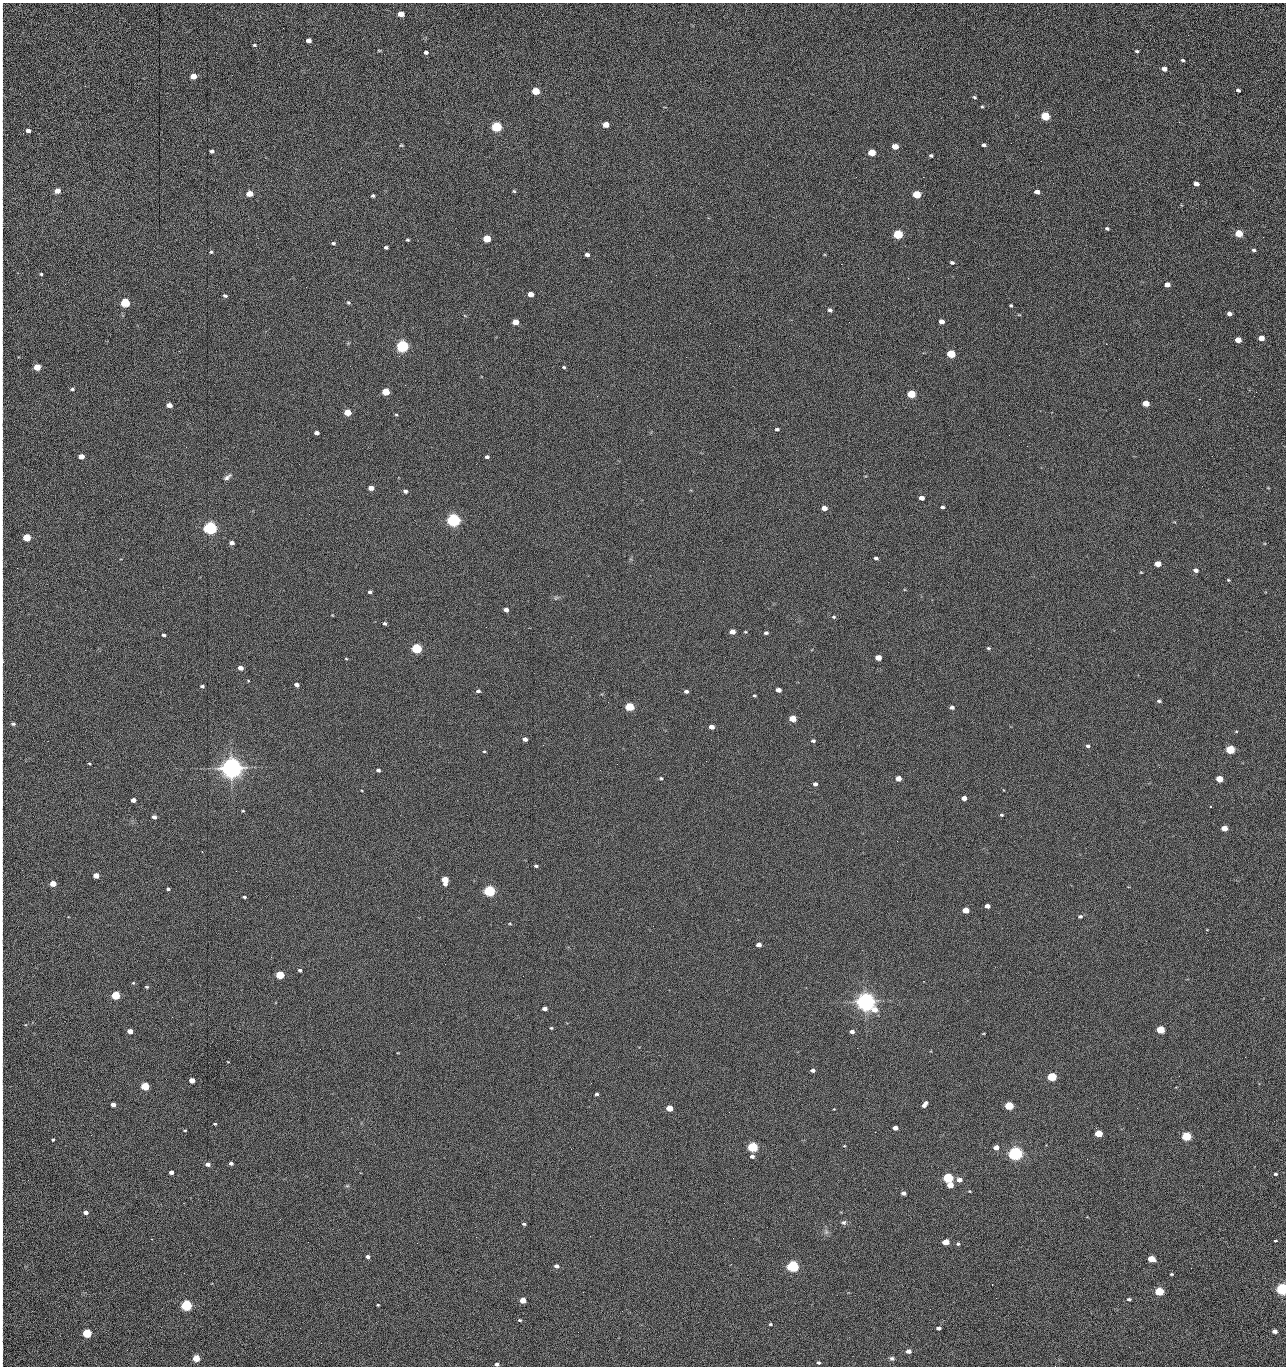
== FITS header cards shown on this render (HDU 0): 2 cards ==
NAXIS1  =                 1284 /fastest changing axis
NAXIS2  =                 1364 /next to fastest changing axis

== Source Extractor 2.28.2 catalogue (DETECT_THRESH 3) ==
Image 1284 x 1364 px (HDU 0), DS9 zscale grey, 1 PNG px = 1 image px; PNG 1288 x 1368 px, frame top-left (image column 1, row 1364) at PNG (2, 3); no overlay
Background 149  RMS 15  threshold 44.7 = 3 sigma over >= 5 px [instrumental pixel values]
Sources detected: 279; all 279 listed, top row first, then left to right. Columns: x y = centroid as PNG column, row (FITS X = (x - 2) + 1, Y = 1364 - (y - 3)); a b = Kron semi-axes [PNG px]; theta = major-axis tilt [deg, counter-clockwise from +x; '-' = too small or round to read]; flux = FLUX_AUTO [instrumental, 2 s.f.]
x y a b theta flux
401 14 5 4 - 1.3e+04
2 29 29 2 90 5.2e+03
1188 35 2 2 - 9.9e+02
308 40 5 4 - 5.1e+03
254 45 5 3 - 1.2e+03
379 50 5 3 - 8.7e+02
1137 51 4 3 - 1.6e+03
426 52 4 4 - 2.5e+03
1183 60 4 3 - 1.5e+03
1164 69 5 4 - 4.4e+03
193 76 5 4 - 1.5e+04
2 77 16 2 90 2.6e+03
1238 90 4 3 - 2.0e+03
536 91 5 4 - 4.3e+04
974 97 5 4 - 1.3e+03
982 107 4 3 - 1.1e+03
2 115 15 2 90 2.0e+03
1045 116 5 5 - 6.2e+04
1179 122 3 2 - 9.3e+02
606 125 5 4 - 1.5e+04
497 127 5 5 - 1.6e+05
28 130 4 4 - 4.7e+03
401 145 5 3 - 1.1e+03
984 145 5 4 - 2.2e+03
895 146 5 4 - 1.2e+04
212 151 4 3 - 2.6e+03
872 152 5 4 - 2.9e+04
931 156 4 3 - 1.7e+03
1041 161 2 2 - 1.2e+03
2 173 12 2 90 2.4e+03
856 177 3 2 - 1.5e+03
923 177 2 2 - 2.0e+04
1196 184 5 4 - 6.3e+03
57 191 5 4 - 1.1e+04
514 191 5 4 - 1.2e+03
1037 192 5 4 - 5.6e+03
249 194 5 4 - 2.0e+04
917 194 5 4 - 5.2e+04
373 196 4 3 - 1.6e+03
2 207 10 2 90 1.9e+03
1107 229 5 4 - 1.6e+03
1239 233 5 4 - 4.4e+04
898 234 5 5 - 1.0e+05
1263 237 2 2 - 5.6e+02
487 239 5 4 - 4.1e+04
408 240 4 4 - 1.4e+03
333 243 5 4 - 1.6e+03
386 247 4 3 - 1.9e+03
1254 250 5 4 - 1.9e+03
211 252 5 4 - 1.2e+03
2 253 9 2 90 1.3e+03
587 255 5 4 - 2.9e+03
952 263 5 4 - 1.7e+03
841 264 2 2 - 1.8e+04
41 274 3 3 - 1.2e+03
1167 285 5 4 - 7.6e+03
306 287 2 2 - 4.3e+02
530 294 5 4 - 9.7e+03
225 296 4 3 - 1.8e+03
125 303 5 4 - 1.0e+05
348 303 6 4 -47 1.5e+03
2 304 8 2 90 1.5e+03
1011 305 3 3 - 1.2e+03
830 310 5 4 - 2.2e+03
1230 314 4 4 - 3.9e+03
942 321 5 4 - 7.7e+03
515 322 5 4 - 1.6e+04
710 323 2 2 - 2.3e+03
1261 338 5 4 - 1.1e+04
1238 340 5 4 - 1.6e+04
402 346 5 5 - 3.0e+05
2 351 13 2 90 2.1e+03
951 354 5 4 - 5.9e+04
350 366 2 2 - 1.7e+03
37 367 5 4 - 2.6e+04
564 367 5 4 - 1.2e+03
72 389 5 3 - 1.8e+03
386 392 5 4 - 3.7e+04
1256 392 2 2 - 7.4e+02
2 393 11 2 90 2.0e+03
911 394 5 4 - 6.1e+04
1199 399 2 2 - 5.9e+02
1146 403 5 4 - 1.9e+04
169 405 5 4 - 8.7e+03
347 412 5 4 - 3.0e+04
396 415 4 4 - 1.0e+03
777 429 5 3 - 1.7e+03
316 433 4 4 - 3.6e+03
2 434 14 2 90 2.1e+03
1009 435 2 2 - 2.1e+03
186 447 2 2 - 1.9e+03
81 456 5 4 - 1.2e+04
487 457 4 3 - 2.3e+03
227 477 12 5 38 3.3e+03
2 483 20 2 90 2.9e+03
85 483 2 2 - 5.4e+02
371 488 5 4 - 1.0e+04
405 491 5 5 - 2.7e+03
921 498 5 4 - 5.8e+03
2 503 9 2 90 1.4e+03
942 507 4 3 - 1.9e+03
824 508 5 4 - 8.8e+03
453 520 5 5 - 5.1e+05
210 528 5 5 - 5.4e+05
2 532 10 2 90 1.5e+03
27 537 5 4 - 4.2e+04
232 543 4 4 - 4.1e+03
876 558 4 3 - 1.9e+03
1158 564 5 4 - 1.4e+04
1196 570 5 4 - 3.9e+03
2 579 12 2 90 2.1e+03
1228 580 4 3 - 9.9e+02
370 592 4 3 - 2.1e+03
556 598 7 4 45 1.6e+03
506 610 4 4 - 4.5e+03
834 617 5 4 - 1.5e+03
385 623 4 3 - 2.1e+03
2 632 8 2 90 1.5e+03
732 632 5 4 - 1.0e+04
745 632 4 3 - 9.5e+02
766 633 5 4 - 1.9e+03
163 635 4 3 - 1.9e+03
417 648 5 4 - 1.6e+05
988 648 5 4 - 1.4e+03
878 658 5 4 - 1.4e+04
346 659 4 3 - 8.0e+02
2 661 11 3 88 2.3e+03
240 668 5 4 - 7.4e+03
297 685 4 4 - 4.1e+03
202 686 4 3 - 2.0e+03
778 690 5 4 - 6.3e+03
478 691 5 4 - 2.5e+03
686 691 5 4 - 2.6e+03
754 695 5 2 - 9.9e+02
1159 701 5 4 - 2.0e+03
629 707 5 4 - 6.5e+04
952 707 5 4 - 2.8e+03
793 718 5 4 - 2.8e+04
13 724 5 4 - 1.5e+03
711 727 4 4 - 7.7e+03
525 739 4 4 - 4.4e+03
813 741 4 4 - 1.8e+03
2 745 10 2 90 1.8e+03
543 745 2 2 - 2.2e+03
1088 746 5 4 - 2.1e+03
1230 749 5 4 - 7.8e+04
484 751 4 3 - 9.3e+02
706 761 2 2 - 1.3e+03
89 764 4 3 - 1.1e+03
617 764 2 2 - 2.0e+03
232 768 7 6 - 1.4e+06
378 770 4 3 - 2.5e+03
661 778 4 4 - 1.3e+03
898 778 5 4 - 1.1e+04
1219 779 5 4 - 2.5e+04
815 784 4 4 - 3.1e+03
2 788 9 2 90 1.3e+03
964 798 5 4 - 8.1e+03
133 800 4 4 - 6.7e+03
1210 807 3 2 - 1.4e+03
243 811 3 3 - 9.6e+02
1001 815 4 3 - 1.3e+03
154 817 4 4 - 4.0e+03
1224 828 5 4 - 1.6e+04
897 841 2 2 - 1.5e+03
536 866 4 3 - 1.9e+03
96 876 5 4 - 1.3e+04
445 880 6 5 - 2.8e+04
53 883 5 4 - 1.6e+04
168 889 3 3 - 1.7e+03
489 891 5 4 - 2.4e+05
2 895 11 2 90 2.0e+03
244 897 4 3 - 1.5e+03
987 906 4 4 - 5.9e+03
966 910 5 4 - 1.9e+04
1080 916 5 4 - 2.0e+03
510 924 4 2 - 8.6e+02
1207 930 4 2 - 5.9e+02
759 945 4 4 - 6.4e+03
300 970 4 3 - 1.8e+03
280 975 5 4 - 6.2e+04
523 976 2 2 - 1.2e+03
133 983 5 3 - 1.0e+03
147 987 5 4 - 1.3e+03
115 995 5 4 - 7.7e+04
2 998 9 2 90 1.5e+03
866 1002 7 6 - 1.2e+06
544 1009 4 3 - 4.5e+03
411 1023 2 2 - 3.5e+03
551 1028 3 3 - 1.1e+03
1161 1029 5 4 - 4.9e+04
130 1031 5 4 - 1.1e+04
852 1031 5 4 - 3.8e+03
2 1046 14 2 90 2.3e+03
857 1048 3 2 - 8.3e+02
1245 1057 2 2 - 1.3e+03
228 1062 3 2 - 5.1e+02
813 1070 4 4 - 3.4e+03
1179 1076 2 2 - 1.7e+03
1052 1077 5 4 - 9.0e+04
192 1080 4 4 - 1.1e+04
145 1086 5 4 - 6.6e+04
2 1094 18 2 90 3.2e+03
596 1094 4 3 - 1.9e+03
113 1104 4 4 - 5.6e+03
925 1104 7 4 51 4.8e+03
1009 1106 5 4 - 7.5e+04
669 1108 5 4 - 2.1e+04
834 1109 2 2 - 6.0e+02
729 1112 2 2 - 6.4e+02
2 1117 9 2 90 1.5e+03
215 1124 3 3 - 1.1e+03
895 1128 5 4 - 7.4e+03
185 1130 3 2 - 9.3e+02
1099 1133 5 4 - 3.3e+04
91 1135 2 2 - 1.7e+03
1186 1136 5 4 - 1.0e+05
53 1139 3 3 - 1.3e+03
2 1146 12 2 90 2.2e+03
844 1146 4 4 - 9.0e+02
753 1147 5 4 - 1.5e+05
996 1147 4 4 - 8.0e+03
571 1149 2 2 - 6.4e+02
1015 1153 5 5 - 6.2e+05
752 1156 5 5 - 3.0e+03
1087 1159 2 2 - 1.2e+03
231 1163 4 3 - 2.3e+03
208 1164 5 4 - 4.6e+03
171 1172 4 3 - 3.5e+03
1275 1174 4 4 - 1.7e+03
948 1178 5 4 - 1.5e+05
959 1180 5 4 - 6.7e+03
950 1185 5 4 - 1.7e+04
347 1186 6 3 18 1.2e+03
969 1191 4 3 - 7.8e+02
904 1193 4 4 - 4.6e+03
2 1208 21 2 90 3.9e+03
86 1212 5 4 - 4.5e+03
280 1219 3 2 - 1.5e+03
844 1222 6 6 - 2.3e+03
524 1224 4 3 - 1.6e+03
2 1231 12 2 90 2.3e+03
826 1232 5 5 - 2.2e+03
476 1237 2 2 - 5.8e+03
1275 1241 4 3 - 1.7e+03
308 1242 2 2 - 1.2e+03
946 1242 5 4 - 2.0e+04
417 1243 2 2 - 3.6e+03
958 1244 4 4 - 1.4e+03
367 1256 4 4 - 3.0e+03
2 1259 16 2 90 3.1e+03
1151 1259 5 4 - 2.8e+04
556 1266 6 5 - 3.5e+03
793 1266 5 4 - 3.1e+05
1171 1274 3 3 - 1.1e+03
992 1284 3 2 - 1.8e+03
1282 1289 5 4 - 3.7e+05
1159 1291 5 4 - 8.0e+04
2 1293 12 2 90 2.4e+03
996 1298 2 2 - 1.7e+03
1129 1299 5 4 - 1.8e+03
523 1300 5 4 - 1.8e+04
186 1305 5 4 - 2.4e+05
378 1305 3 3 - 9.5e+02
2 1310 10 2 90 1.8e+03
622 1311 2 2 - 5.2e+02
520 1320 5 4 - 1.3e+03
770 1324 5 4 - 1.4e+03
939 1328 4 4 - 3.9e+03
1275 1331 4 4 - 5.6e+03
578 1332 2 2 - 2.3e+03
87 1333 5 4 - 9.4e+04
2 1349 19 2 90 3.4e+03
908 1351 5 4 - 7.0e+03
196 1358 5 4 - 3.1e+04
892 1358 7 5 -15 2.7e+03
818 1362 5 4 - 1.8e+03
497 1364 4 3 - 2.8e+03
1055 1366 2 2 - 1.4e+03
At the frame edge (FLAGS 8, measured only in part): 34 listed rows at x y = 2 29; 2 77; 2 115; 2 173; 2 207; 2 253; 2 304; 2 351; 2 393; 2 434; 2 483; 2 503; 2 532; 2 579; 2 632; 2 661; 13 724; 2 745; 2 788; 2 895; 2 998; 2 1046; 2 1094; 2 1117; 2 1146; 2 1208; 2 1231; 2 1259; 1282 1289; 2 1293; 2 1310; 2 1349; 497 1364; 1055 1366

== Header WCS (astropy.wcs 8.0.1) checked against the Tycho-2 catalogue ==
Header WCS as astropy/WCSLIB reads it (CRVAL/CRPIX/CD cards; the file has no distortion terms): RA---TAN/DEC--TAN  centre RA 15:41:40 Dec +51:59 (235.42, +51.99 deg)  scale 1.26 arcsec/px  FOV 26.9' x 28.5'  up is +92 deg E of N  parity flipped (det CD > 0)
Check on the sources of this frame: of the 60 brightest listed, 11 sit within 2.0 arcsec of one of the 11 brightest Tycho-2 stars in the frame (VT <= 12.29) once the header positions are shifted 0.42 arcsec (0.19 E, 0.37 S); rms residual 1.00 arcsec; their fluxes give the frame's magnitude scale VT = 25.23 - 2.5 log10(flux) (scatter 0.22 mag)
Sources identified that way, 11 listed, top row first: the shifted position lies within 2.0 arcsec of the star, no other Tycho-2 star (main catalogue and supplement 1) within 4.0 arcsec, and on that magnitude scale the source's flux lands within +1.5 / -3 mag of the star's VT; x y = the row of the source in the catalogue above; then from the Tycho-2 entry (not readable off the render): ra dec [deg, ICRS J2000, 3 dp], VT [Tycho-2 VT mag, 2 dp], TYC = Tycho-2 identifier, HIP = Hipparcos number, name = IAU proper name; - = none
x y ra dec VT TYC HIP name
402 346 235.614 +52.064 11.61 3489-1132-1 - -
453 520 235.514 +52.049 11.19 3489-1407-1 - -
210 528 235.515 +52.133 11.12 3489-1380-1 - -
232 768 235.378 +52.130 9.31 3489-1322-1 76850 -
489 891 235.303 +52.042 11.52 3489-958-1 - -
866 1002 235.232 +51.912 9.59 3489-824-1 - -
1015 1153 235.143 +51.862 10.97 3489-1016-1 - -
948 1178 235.131 +51.886 12.29 3489-908-1 - -
793 1266 235.084 +51.941 11.45 3489-1346-1 - -
1282 1289 235.062 +51.771 11.53 3489-1453-1 - -
186 1305 235.075 +52.152 11.74 3489-912-1 - -